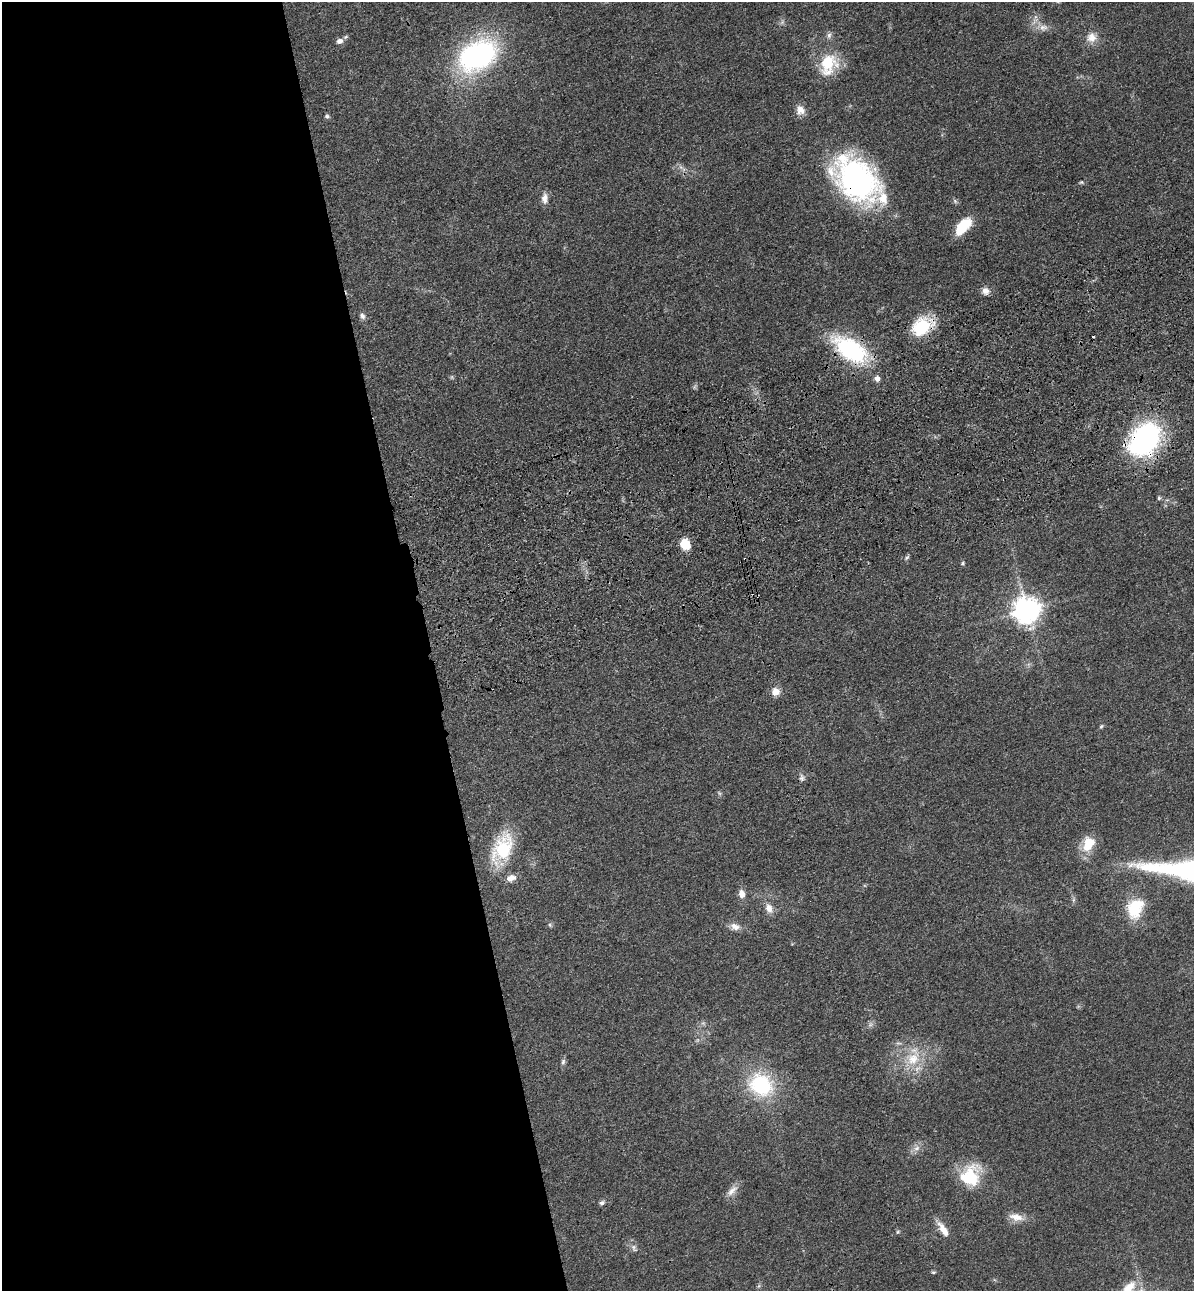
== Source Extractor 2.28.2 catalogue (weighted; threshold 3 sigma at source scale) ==
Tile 9 of 4 x 4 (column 1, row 3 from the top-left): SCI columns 307-1498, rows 1406-2694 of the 5261 x 5389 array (HDU 1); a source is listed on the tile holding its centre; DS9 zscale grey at full resolution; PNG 1196 x 1293 px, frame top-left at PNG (2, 2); no overlay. Shown black and unused: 36% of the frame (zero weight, under 3 of 4 exposures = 6% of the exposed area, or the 3 px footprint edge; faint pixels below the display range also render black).
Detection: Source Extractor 2.28.2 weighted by HDU 2 'WHT'; one run over the whole footprint, this tile lists its part. Background 0.0538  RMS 0.0057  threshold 0.0259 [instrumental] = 3 sigma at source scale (4.5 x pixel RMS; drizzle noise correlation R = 1.50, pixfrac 1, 0.05/0.05 arcsec/px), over >= 5 px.
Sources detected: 60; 3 too faint to see at this stretch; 1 inside a brighter object's white glare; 1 cosmic-ray / hot-pixel residue — not listed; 2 inside a brighter listed object's ellipse — not listed separately; the other 53 listed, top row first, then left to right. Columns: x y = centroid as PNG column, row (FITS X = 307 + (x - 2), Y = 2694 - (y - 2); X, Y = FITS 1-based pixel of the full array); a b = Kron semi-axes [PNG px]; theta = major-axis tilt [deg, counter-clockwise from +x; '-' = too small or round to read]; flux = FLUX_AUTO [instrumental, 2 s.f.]
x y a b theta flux
782 22 8 5 46 1.3
1043 28 13 9 1 4.2
829 35 9 6 70 1.9
1091 37 15 14 - 6.4
340 41 9 7 17 2.5
477 55 45 30 30 110
828 64 28 21 70 24
800 110 13 11 -68 4.7
327 116 6 5 - 1.2
681 167 9 6 -34 2.1
857 179 49 33 -46 150
1081 182 7 4 10 0.89
545 198 14 8 -90 3.6
955 201 7 4 -46 1.2
963 225 20 12 37 16
985 291 9 9 - 3.6
362 316 8 6 -47 1.8
922 326 22 15 34 29
850 349 34 17 -34 77
452 377 6 4 90 0.79
877 379 7 6 - 3
695 386 7 4 71 1
1144 439 31 23 52 120
1159 498 6 5 - 0.96
685 544 11 10 - 11
907 558 7 5 32 1.1
963 563 5 5 - 0.89
1026 611 9 8 - 690
775 692 10 10 - 5.1
1101 726 7 4 62 0.88
802 778 10 8 -83 2.2
1088 844 20 15 65 13
502 848 35 20 67 34
511 878 11 7 19 4.5
742 894 10 7 -75 4
1073 900 7 4 71 1.1
769 908 12 8 -71 4.7
1135 908 26 19 68 22
550 925 7 4 -46 0.92
735 927 14 9 -14 4.1
913 1059 25 19 45 20
563 1062 10 6 81 1.6
761 1085 28 24 -34 47
916 1148 10 6 27 2.8
970 1176 28 23 61 26
732 1191 19 8 46 4.6
602 1203 8 6 26 1.6
1016 1217 19 9 -13 6.7
943 1229 24 8 -56 6.9
898 1232 5 5 - 0.84
634 1248 12 7 -65 2.5
933 1272 6 4 2 0.89
1128 1289 31 14 52 15
Overlapping masked pixels (flux is a lower limit): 4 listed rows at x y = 857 179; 922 326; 850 349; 1144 439
Isophote crosses this tile's border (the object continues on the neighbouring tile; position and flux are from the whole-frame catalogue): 1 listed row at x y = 1128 1289